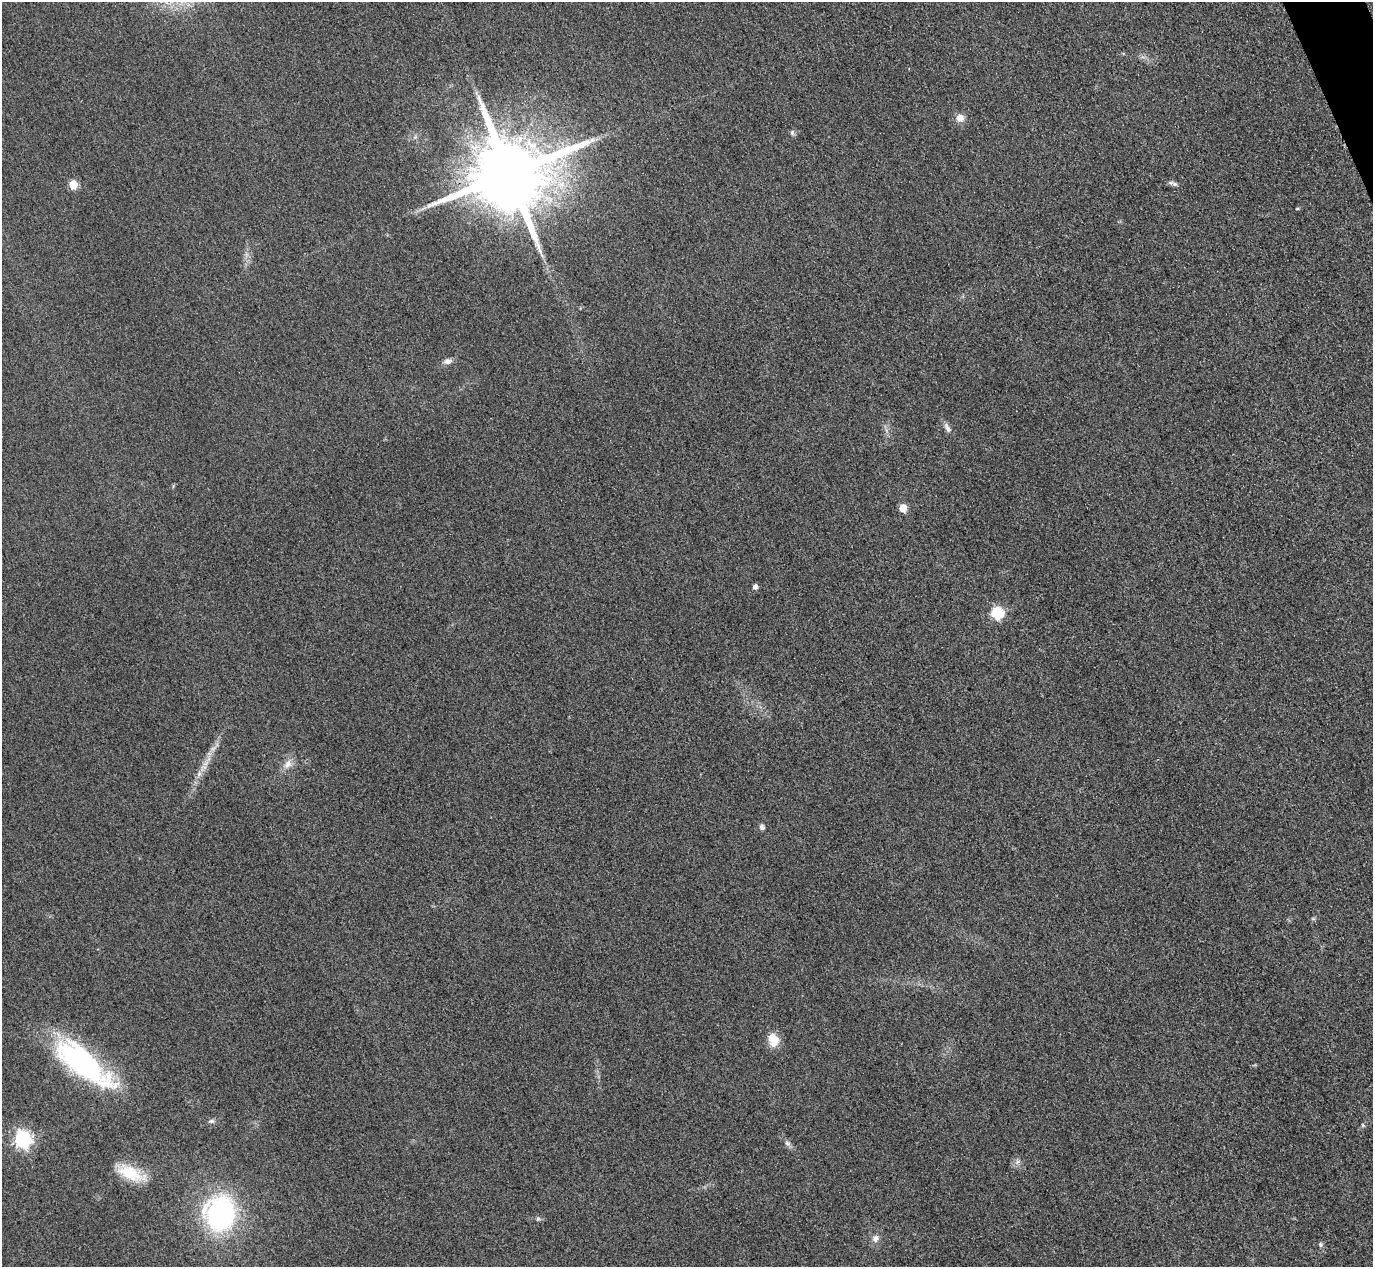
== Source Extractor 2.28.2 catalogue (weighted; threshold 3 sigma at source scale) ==
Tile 10 of 4 x 4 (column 2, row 3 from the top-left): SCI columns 1402-2772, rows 1568-2832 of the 5546 x 5533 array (HDU 1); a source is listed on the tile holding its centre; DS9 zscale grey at full resolution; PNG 1375 x 1269 px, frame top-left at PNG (2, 2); no overlay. Shown black and unused: <1% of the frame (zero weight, under 3 of 4 exposures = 3% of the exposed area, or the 3 px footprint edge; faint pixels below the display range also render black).
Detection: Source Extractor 2.28.2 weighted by HDU 2 'WHT'; one run over the whole footprint, this tile lists its part. Background 0.133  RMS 0.019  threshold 0.0847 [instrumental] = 3 sigma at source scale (4.5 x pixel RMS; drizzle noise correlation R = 1.50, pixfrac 1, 0.05/0.05 arcsec/px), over >= 5 px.
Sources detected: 28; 1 too faint to see at this stretch — not listed; the other 27 listed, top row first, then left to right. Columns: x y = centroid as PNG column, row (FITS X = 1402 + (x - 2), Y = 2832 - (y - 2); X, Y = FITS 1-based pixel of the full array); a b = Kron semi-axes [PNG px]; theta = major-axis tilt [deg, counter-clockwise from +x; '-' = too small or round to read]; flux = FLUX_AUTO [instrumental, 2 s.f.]
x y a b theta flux
960 118 10 9 - 14
792 132 7 6 - 4.2
415 137 6 5 - 3.8
509 174 21 19 20 27000
73 184 5 5 - 70
1175 184 7 6 - 4.4
1297 209 5 3 - 1.7
448 361 12 7 12 8.3
947 428 16 6 -60 8.9
903 508 5 5 - 41
755 587 5 5 - 8.7
997 613 6 6 - 190
288 764 15 9 55 15
199 774 8 6 70 7.3
762 827 7 6 - 5.6
773 1039 18 12 -75 27
83 1063 67 23 -39 370
211 1121 8 5 16 4.5
1363 1125 5 4 - 2.4
23 1139 7 7 - 610
788 1143 9 6 -40 6.1
1017 1162 7 4 71 4.6
131 1173 34 14 -22 62
220 1213 31 25 86 370
538 1219 7 4 0 3.2
875 1238 9 8 - 9.6
1320 1245 5 5 - 4.1
Overlapping masked pixels (flux is a lower limit): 1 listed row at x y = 509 174